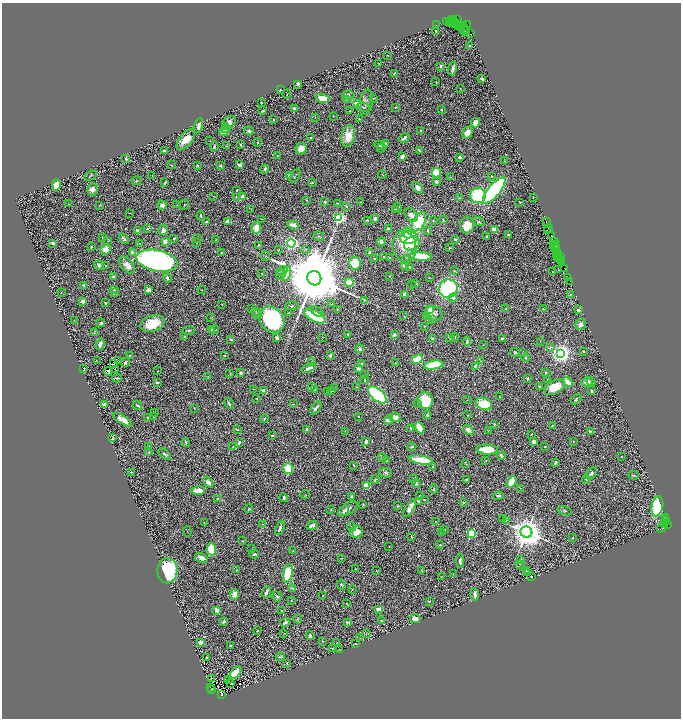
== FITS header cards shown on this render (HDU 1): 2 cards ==
NAXIS1  =                 1357
NAXIS2  =                 1432

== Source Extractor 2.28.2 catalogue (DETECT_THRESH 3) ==
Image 1357 x 1432 px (HDU 1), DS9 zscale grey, zoomed out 1/2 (1 PNG px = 2 x 2 image px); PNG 683 x 720 px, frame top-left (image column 1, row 1431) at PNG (2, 3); each listed source drawn as its Kron ellipse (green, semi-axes under 4 px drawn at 4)
Background 0.464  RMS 0.021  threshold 0.0621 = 3 sigma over >= 5 px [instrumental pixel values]
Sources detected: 611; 61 cannot appear on this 1/2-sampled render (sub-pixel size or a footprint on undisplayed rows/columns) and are neither listed nor drawn; of the other 550, the 500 brightest by FLUX_AUTO listed and drawn (50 fainter detections omitted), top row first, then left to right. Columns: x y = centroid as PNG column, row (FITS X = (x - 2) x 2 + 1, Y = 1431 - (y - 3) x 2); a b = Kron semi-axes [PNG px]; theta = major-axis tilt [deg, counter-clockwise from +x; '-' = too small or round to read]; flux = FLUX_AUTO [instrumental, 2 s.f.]
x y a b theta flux
457 19 3 2 - 110
452 20 2 1 - 5.5
446 21 3 1 - 25
455 21 3 1 - 450
450 22 2 2 - 220
452 22 2 2 - 90
454 24 5 3 - 83
436 25 2 1 - 8.7
467 25 2 1 - 11
458 26 2 1 - 24
460 26 3 1 - 9.4
462 26 3 1 - 25
464 28 2 1 - 160
464 29 2 1 - 240
436 31 3 2 - 3.9
465 31 5 3 - 83
470 34 2 1 - 25
470 46 2 2 - 5.6
388 55 2 2 - 1.7
379 64 2 1 - 2.1
440 66 3 2 - 6.6
452 69 7 3 78 14
394 73 4 2 - 2.7
482 79 3 2 - 16
436 82 2 1 - 2.7
298 84 3 2 - 4.9
460 88 2 2 - 2.1
280 89 2 1 - 2.3
287 94 4 2 - 2.1
348 95 6 4 3 7.6
323 98 7 4 -14 53
373 98 2 2 - 2.7
346 99 2 2 - 1.6
366 102 13 7 79 21
261 103 2 2 - 2.6
357 104 4 4 - 48
363 107 6 4 -13 10
395 107 2 2 - 3.3
294 109 3 3 - 12
441 110 2 2 - 5.1
263 111 4 3 - 4.6
350 111 2 1 - 2.7
333 116 2 1 - 1.4
315 117 2 2 - 1.4
359 119 3 3 - 3.4
274 120 2 2 - 3.6
229 123 8 5 42 23
475 123 5 4 - 34
198 126 8 3 72 22
226 126 3 3 - 5.8
225 128 4 4 - 7
224 131 5 4 - 18
249 131 5 4 - 8.5
421 131 4 3 - 3.9
468 133 6 4 60 40
348 136 11 7 78 73
311 138 2 1 - 2
404 138 5 2 - 15
186 139 12 6 49 54
210 140 2 1 - 1.4
257 142 4 2 - 4.3
386 143 3 2 - 9.1
241 145 3 2 - 6.2
379 145 5 3 - 7.9
226 146 4 2 - 2.9
214 147 5 2 - 6.6
381 148 4 3 - 3.2
301 149 6 5 - 43
419 150 3 2 - 4.6
164 151 3 2 - 8.6
277 155 2 2 - 1.8
402 157 4 3 - 17
459 157 3 3 - 11
126 159 4 3 - 6.2
504 161 3 2 - 1.8
171 165 3 2 - 1.8
220 165 4 3 - 6.7
240 165 4 3 - 16
197 166 3 3 - 4.6
265 169 4 4 - 6.8
436 173 5 4 - 91
382 174 4 2 - 2
91 176 7 2 28 2.1
152 176 3 2 - 2.2
290 176 2 2 - 79
295 176 7 2 59 3.2
491 176 3 2 - 3.2
451 177 2 2 - 3.2
136 181 5 3 - 4.8
312 182 4 2 - 4.9
436 182 3 3 - 9
165 183 3 2 - 4.3
56 185 6 4 74 81
418 188 6 4 -51 19
92 189 6 5 - 23
237 190 2 2 - 9.4
494 190 16 6 50 770
478 195 8 7 - 300
214 196 3 2 - 1.6
243 196 2 2 - 52
236 197 4 2 - 2.2
533 197 2 1 - 1.6
459 198 2 1 - 2.5
307 200 2 2 - 2.4
325 202 3 2 - 5.9
361 202 2 1 - 2.2
520 202 2 2 - 3.2
337 203 2 2 - 2.3
68 204 3 2 - 2.3
100 205 3 3 - 2.6
162 205 4 4 - 18
177 205 4 2 - 2.1
184 205 5 2 - 2.8
346 206 3 3 - 4.9
397 208 5 3 - 3.6
395 209 3 2 - 2.8
251 210 3 2 - 1.4
130 213 2 1 - 2.2
411 215 7 5 -45 26
201 216 4 2 - 5.2
339 218 3 3 - 700
375 218 2 2 - 16
261 219 3 2 - 1.7
443 219 4 3 - 2.8
367 220 2 2 - 2.5
433 221 4 3 - 3.2
206 222 3 3 - 6
228 222 3 3 - 41
419 222 10 6 62 270
479 222 6 3 -19 5.2
546 222 2 1 - 19
293 225 6 2 -20 28
467 225 8 7 - 81
148 228 3 2 - 4.2
256 228 6 5 - 42
388 228 4 3 - 6.2
548 228 4 2 - 42
494 229 2 2 - 64
163 230 5 4 - 16
547 230 2 1 - 6.4
138 231 4 4 - 16
428 231 3 2 - 4.5
407 233 5 4 - 59
508 235 3 2 - 7.1
551 235 2 2 - 25
319 236 5 3 - 4.5
102 237 3 2 - 3.1
487 237 3 2 - 6.8
174 238 3 2 - 6.2
197 238 3 2 - 2.2
409 238 8 6 9 360
124 239 6 2 -43 11
455 239 2 2 - 7.8
216 240 3 2 - 1.8
108 241 3 2 - 2.6
165 241 2 2 - 97
196 242 3 2 - 3
381 242 4 3 - 17
554 242 4 2 - 14
53 243 3 2 - 13
139 243 2 2 - 1.4
291 243 4 4 - 960
412 244 8 6 32 52
555 244 4 1 - 65
259 245 2 2 - 3.8
404 246 15 11 -80 93
91 247 2 2 - 5.9
554 247 5 2 - 99
449 248 3 2 - 2
556 248 3 2 - 23
305 249 3 3 - 3.3
106 250 5 4 - 43
278 250 3 2 - 2
132 252 4 3 - 13
221 253 4 3 - 3.5
369 253 3 2 - 13
559 253 2 1 - 25
265 256 5 2 - 3.9
384 256 4 3 - 5.2
420 256 12 4 -3 170
556 256 2 1 - 39
560 256 2 1 - 9.1
558 257 2 2 - 33
389 258 4 3 - 4.2
375 259 3 2 - 5.8
406 260 3 2 - 2.5
560 260 3 2 - 76
157 261 21 10 -11 1500
562 261 3 2 - 46
355 263 6 5 - 100
99 265 5 3 - 8.9
127 265 10 6 -48 30
106 266 2 1 - 2.5
404 266 3 3 - 11
410 267 4 3 - 6.7
565 268 3 1 - 26
558 269 4 2 - 2.1
282 271 6 3 27 5
454 271 3 3 - 3.2
552 271 2 1 - 1.6
286 273 7 4 79 39
262 274 2 1 - 1.9
281 275 5 3 - 7.5
389 276 3 2 - 1.7
113 277 3 2 - 7.2
567 277 3 1 - 23
167 278 4 4 - 9.5
314 278 7 7 - 83000
429 278 3 1 - 1.4
570 281 2 1 - 31
349 282 4 4 - 46
416 283 3 1 - 2.9
83 285 4 3 - 4.8
411 285 2 2 - 1.9
448 289 9 9 - 520
114 290 3 2 - 5.1
148 290 4 3 - 14
202 290 4 2 - 2.4
61 292 2 2 - 1.7
114 293 4 3 - 5.9
404 294 4 3 - 22
570 294 2 1 - 1.5
453 298 4 4 - 11
364 300 4 3 - 2.8
83 301 4 3 - 13
105 303 3 2 - 2.4
222 304 2 2 - 1.6
332 304 3 3 - 2.7
292 306 7 4 1 5.3
506 308 3 3 - 4.5
252 309 2 2 - 2.9
338 309 3 2 - 1.9
430 309 4 3 - 69
543 309 2 1 - 1.9
578 310 4 3 - 12
256 311 3 2 - 2
317 311 7 3 -36 14
288 313 3 2 - 2.6
434 313 9 7 -7 14
257 314 4 3 - 4.3
315 316 12 5 -29 210
404 316 2 2 - 1.7
211 317 3 2 - 3
427 317 3 2 - 2.3
432 319 4 3 - 4.3
74 320 2 2 - 1.5
272 320 14 12 -52 640
101 323 4 3 - 6.2
152 323 12 8 18 110
581 324 6 5 - 15
424 326 4 3 - 2.8
211 329 3 2 - 2.6
189 330 6 4 5 9.3
214 330 4 2 - 3
94 332 4 1 - 1.9
348 334 2 2 - 7.1
394 335 4 3 - 16
185 336 2 2 - 3.5
322 337 2 2 - 1.4
449 337 4 2 - 7.1
455 337 4 2 - 2.5
276 338 3 3 - 9.5
433 338 3 2 - 7.6
502 339 4 2 - 9.5
231 340 3 2 - 7.5
467 341 5 3 - 6.2
540 341 3 2 - 2
100 344 6 3 75 16
483 345 3 2 - 1.5
550 347 4 3 - 8.1
360 349 4 3 - 12
583 351 2 2 - 3.2
515 352 4 2 - 5.2
522 353 3 3 - 2.1
560 353 4 4 - 2800
130 355 4 2 - 3.4
225 355 2 2 - 2.3
330 355 3 2 - 11
525 358 4 2 - 3.5
417 359 6 3 29 91
97 361 3 2 - 1.6
119 361 3 1 - 1.5
481 361 3 2 - 1.6
125 362 5 3 - 15
311 362 3 2 - 1.8
362 363 3 3 - 3.9
395 363 3 2 - 2.1
113 364 3 1 - 1.7
434 365 9 4 9 270
475 366 3 2 - 7.7
309 368 7 3 18 17
359 368 3 3 - 25
84 369 2 2 - 3.9
116 370 2 1 - 1.6
158 371 2 1 - 2.6
108 372 4 2 - 4.7
545 372 3 2 - 6.1
241 373 3 2 - 14
230 374 4 3 - 3.4
365 374 4 2 - 3
208 377 2 2 - 1.5
117 378 5 2 - 6.4
528 378 3 3 - 6.5
364 380 4 3 - 5
547 380 2 2 - 1.8
568 382 5 3 - 51
587 382 6 4 18 29
591 382 5 3 - 4.8
157 383 3 2 - 9.1
539 386 4 2 - 2.2
311 387 4 3 - 6
357 387 4 2 - 3.1
554 387 11 6 27 90
335 388 2 2 - 1.7
254 389 2 1 - 1.8
315 390 2 2 - 2
264 391 2 2 - 84
328 391 3 2 - 1.6
331 391 3 3 - 6
592 391 2 2 - 4.9
377 395 11 5 -40 530
499 397 3 1 - 2.1
256 398 2 2 - 1.5
576 399 6 3 45 6.1
467 400 3 2 - 2.3
425 401 8 7 - 180
229 403 6 2 -63 7.7
418 403 3 2 - 3.4
104 404 2 2 - 55
293 404 3 2 - 1.6
484 404 8 5 -21 160
137 405 5 2 - 5.5
194 408 2 2 - 1.7
316 408 7 2 54 12
155 412 2 2 - 2.9
427 415 4 3 - 5.3
468 415 3 2 - 2.6
359 416 2 1 - 2.8
148 417 2 2 - 9.7
154 417 3 3 - 3.9
395 417 6 4 -9 22
264 419 4 2 - 4.5
123 420 11 4 -33 32
389 420 4 2 - 22
494 424 4 3 - 6.3
553 425 4 2 - 3
420 428 6 3 -59 58
237 429 3 2 - 6
307 429 4 2 - 8.2
411 429 3 2 - 5.9
468 430 5 3 - 24
489 430 3 2 - 1.7
345 431 3 2 - 2
590 431 3 3 - 7.2
531 434 2 2 - 3.7
272 435 2 2 - 4.4
113 438 4 2 - 8.8
573 441 2 2 - 1.6
239 442 3 2 - 19
366 442 3 3 - 17
534 442 3 3 - 20
186 443 4 3 - 3.7
148 446 2 2 - 3
233 447 3 2 - 2.5
412 447 4 2 - 6
545 447 2 2 - 3.3
487 450 11 5 -3 110
148 452 3 2 - 3
165 454 7 3 -43 8
501 456 4 2 - 10
621 456 2 1 - 1.8
382 457 4 3 - 4.7
387 460 2 2 - 1.9
421 460 12 3 -9 140
486 461 2 2 - 3.8
555 463 4 2 - 6.7
466 464 3 2 - 2.3
354 465 4 2 - 2.4
433 467 2 2 - 5
288 469 5 5 - 150
131 472 3 2 - 2.8
385 473 6 5 - 9.5
592 473 7 4 52 9.7
633 475 5 2 - 5.3
414 479 3 2 - 2.2
466 479 2 2 - 4.1
375 480 4 2 - 3.1
586 480 4 2 - 3.8
208 482 6 3 -49 27
512 482 6 4 58 72
416 483 4 4 - 5.9
367 486 4 3 - 52
520 488 2 2 - 1.4
434 489 4 2 - 4.4
198 490 7 3 2 54
305 495 5 2 - 2.2
419 496 3 2 - 1.7
498 496 5 2 - 7
351 497 4 3 - 9.7
217 498 3 2 - 2
284 498 4 3 - 7.5
424 500 3 1 - 1.9
419 501 3 3 - 5.3
463 503 3 3 - 5.9
363 504 4 2 - 3.5
397 506 2 2 - 3.6
657 506 10 5 78 340
249 508 4 3 - 3.6
348 509 10 5 32 19
409 509 9 3 58 45
331 510 2 2 - 2.3
344 511 6 3 49 6.3
565 511 7 3 -19 5.3
665 518 2 2 - 62
502 519 2 1 - 1.8
666 519 2 1 - 27
506 520 4 3 - 2.6
435 521 2 1 - 2
204 522 2 2 - 1.4
665 522 4 1 - 77
262 524 3 2 - 1.5
665 524 3 1 - 320
667 524 2 1 - 18
312 526 5 4 - 19
351 527 5 2 - 4.6
280 528 7 3 66 18
661 528 5 2 - 57
444 529 2 2 - 2.8
187 531 5 2 - 2.2
356 532 6 6 - 44
441 532 3 2 - 1.8
526 532 6 5 - 7900
471 533 3 3 - 360
411 536 4 2 - 2.6
573 538 2 2 - 2.7
242 541 3 2 - 2.2
440 545 3 2 - 3.4
389 546 2 1 - 2.1
211 549 6 4 -84 160
251 549 2 2 - 1.9
293 551 3 2 - 2
254 554 5 3 - 6.4
201 558 7 4 -29 21
342 558 2 2 - 1.7
521 560 3 2 - 2.2
460 561 7 3 90 11
519 564 3 2 - 2
355 569 2 2 - 2.4
236 570 2 2 - 2.4
377 570 2 2 - 1.8
167 571 12 10 -90 310
422 571 3 2 - 2
526 571 3 2 - 2.7
288 573 9 4 77 130
528 573 3 2 - 3
453 574 3 2 - 2.4
531 576 2 2 - 2.2
441 577 3 2 - 1.9
341 585 5 3 - 6.2
293 588 3 2 - 2.3
352 589 2 1 - 1.5
266 592 6 2 68 18
235 594 5 4 - 30
475 594 6 2 -84 23
323 595 2 1 - 2
277 596 5 3 - 5.7
291 600 3 2 - 2.4
429 601 3 2 - 2.3
347 604 3 2 - 2.2
378 609 4 3 - 20
217 610 3 3 - 19
281 610 2 2 - 2.5
298 619 4 4 - 4.3
415 619 5 4 - 23
381 620 4 2 - 4
224 622 3 2 - 16
347 622 4 2 - 8.1
285 623 5 3 - 10
258 631 3 2 - 3.1
284 633 3 2 - 2
366 634 4 3 - 4.3
310 635 4 3 - 8.7
360 638 3 2 - 1.6
322 641 2 1 - 1.9
201 643 3 2 - 36
337 643 3 2 - 2.1
355 644 2 2 - 2.1
231 645 3 2 - 6.6
332 648 3 2 - 3
339 649 3 2 - 1.8
207 657 3 2 - 3.9
280 657 5 3 - 4.3
286 663 4 3 - 3.5
235 673 8 4 49 89
211 678 2 1 - 1.6
229 680 2 2 - 62
230 684 2 1 - 1.5
210 687 2 1 - 31
211 689 2 2 - 180
221 695 3 2 - 120
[50 fainter detections neither listed nor drawn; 61 sub-pixel or undisplayed-footprint detections neither listed nor drawn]